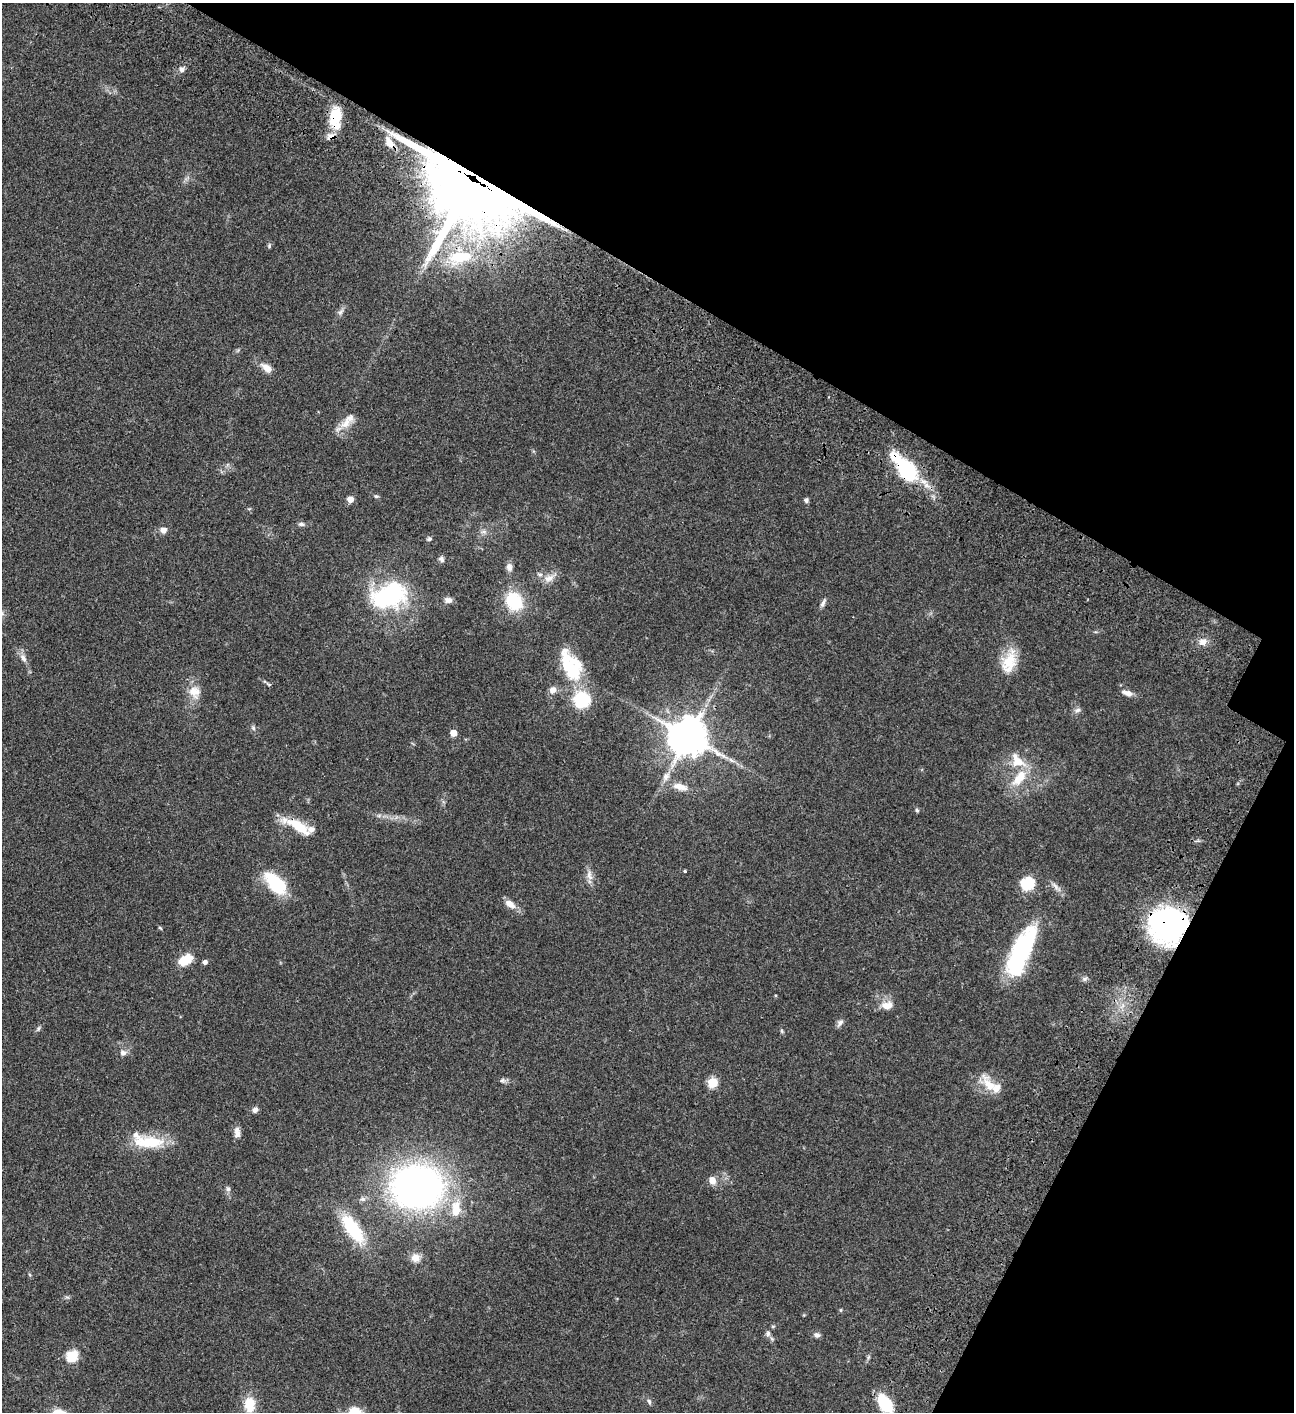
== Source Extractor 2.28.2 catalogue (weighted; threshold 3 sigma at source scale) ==
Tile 8 of 4 x 4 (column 4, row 2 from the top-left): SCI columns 4382-5673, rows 3023-4432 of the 6049 x 6047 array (HDU 1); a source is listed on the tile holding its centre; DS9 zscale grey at full resolution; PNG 1296 x 1414 px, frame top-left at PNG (2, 3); no overlay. Shown black and unused: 27% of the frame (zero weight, under 3 of 4 exposures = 13% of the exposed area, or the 3 px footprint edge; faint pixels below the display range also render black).
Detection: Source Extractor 2.28.2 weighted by HDU 2 'WHT'; one run over the whole footprint, this tile lists its part. Background 0.064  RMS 0.0059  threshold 0.0264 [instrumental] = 3 sigma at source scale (4.5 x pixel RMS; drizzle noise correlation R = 1.50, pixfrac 1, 0.05/0.05 arcsec/px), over >= 5 px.
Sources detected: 91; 9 inside a brighter listed object's ellipse — not listed separately; the other 82 listed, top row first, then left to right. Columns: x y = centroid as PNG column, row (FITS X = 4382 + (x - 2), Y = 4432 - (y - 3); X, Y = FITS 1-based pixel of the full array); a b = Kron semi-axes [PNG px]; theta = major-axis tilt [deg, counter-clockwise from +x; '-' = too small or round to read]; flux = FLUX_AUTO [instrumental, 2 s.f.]
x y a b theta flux
182 69 7 6 - 2.2
335 116 24 14 73 17
390 143 17 8 -56 4.9
472 179 35 27 -34 5100
269 246 6 4 80 0.83
459 257 41 23 11 44
340 312 10 5 43 1.8
267 368 16 9 -31 4.6
345 423 20 11 37 7
907 471 30 18 -57 38
376 496 5 5 - 0.81
350 499 5 5 - 4.8
806 500 6 5 - 1.3
301 524 9 5 4 1.6
164 530 7 7 - 3.1
484 532 9 4 0 1.5
429 539 6 5 - 1
441 559 8 6 -64 1.5
509 567 10 7 -89 2.6
549 578 15 9 21 4.7
389 595 43 27 18 61
448 600 9 7 -5 2.4
514 601 20 17 -60 24
823 603 12 5 63 1.7
1203 642 11 9 21 3.8
23 658 11 7 -56 2.9
1009 662 30 17 71 15
570 669 49 20 -61 29
269 684 7 4 -25 0.82
553 690 9 8 - 3.3
194 692 16 15 - 7.6
1127 693 15 6 -17 3.1
582 700 13 13 - 31
1078 710 9 6 12 1.6
253 728 7 5 -69 1.1
453 733 5 5 - 7.1
688 737 12 12 - 1400
731 760 10 5 -36 1.9
1017 761 25 15 -47 12
666 777 12 8 51 3.4
1019 778 26 12 50 13
680 787 22 9 -14 6.6
917 810 6 4 -44 0.83
299 826 32 11 -32 16
685 871 3 3 - 0.55
589 876 15 7 -79 3.6
276 883 29 14 -46 28
1028 884 6 6 - 62
1056 887 18 4 -43 2.7
510 904 14 8 -33 4.8
1169 924 31 29 33 150
160 928 6 3 -44 0.61
1023 948 54 21 65 64
185 960 15 10 31 11
205 962 5 5 - 1.9
1084 979 7 4 0 1.2
887 1005 17 11 4 5.6
840 1023 10 7 47 1.9
38 1029 7 4 59 0.98
782 1031 6 4 -71 0.71
123 1053 8 8 - 2.3
502 1080 8 6 2 1.4
713 1083 6 5 - 26
989 1085 30 11 -58 9.4
255 1110 7 6 - 2.1
237 1133 13 7 -85 3.3
149 1142 43 14 -3 21
712 1180 9 7 -69 4.5
417 1187 35 29 -3 300
228 1189 6 6 - 1.3
363 1199 8 6 0 1.7
456 1209 25 14 89 13
353 1229 31 12 -55 34
415 1258 11 10 - 4.7
841 1310 5 3 - 0.52
768 1333 8 6 88 1.7
817 1335 8 6 -17 1.9
72 1356 6 6 - 42
649 1401 8 5 -63 1.2
885 1403 17 10 -55 25
250 1405 19 13 -88 12
354 1412 17 15 31 8.3
Overlapping masked pixels (flux is a lower limit): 6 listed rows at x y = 335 116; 390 143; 472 179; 907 471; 299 826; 1169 924
Isophote crosses this tile's border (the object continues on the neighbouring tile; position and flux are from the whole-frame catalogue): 1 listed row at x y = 354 1412